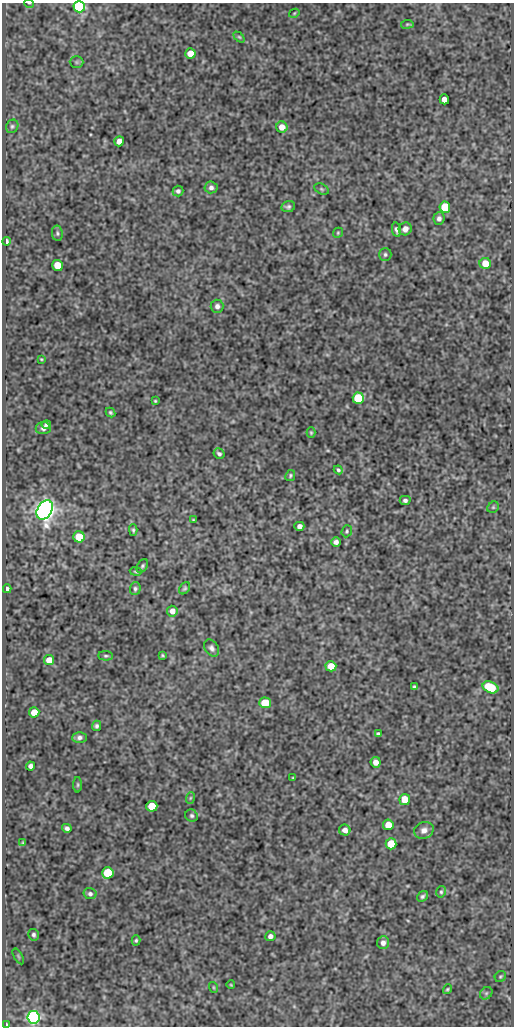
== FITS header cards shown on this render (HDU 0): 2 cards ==
NAXIS1  =                  512
NAXIS2  =                 1024

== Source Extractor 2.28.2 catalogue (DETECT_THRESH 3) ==
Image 512 x 1024 px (HDU 0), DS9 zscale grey, 1 PNG px = 1 image px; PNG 516 x 1028 px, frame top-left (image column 1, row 1024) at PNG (2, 3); each listed source drawn as its Kron ellipse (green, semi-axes under 4 px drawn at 4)
Background 87.2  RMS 0.52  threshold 1.55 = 3 sigma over >= 5 px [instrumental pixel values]
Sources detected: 93; all 93 listed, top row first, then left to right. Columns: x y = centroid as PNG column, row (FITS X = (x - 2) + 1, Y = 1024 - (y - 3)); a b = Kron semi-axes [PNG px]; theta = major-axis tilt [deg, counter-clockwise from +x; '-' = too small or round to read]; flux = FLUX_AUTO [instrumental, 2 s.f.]
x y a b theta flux
29 3 5 3 - 26
79 7 6 5 - 4800
294 13 5 4 - 35
407 24 6 4 7 46
239 37 6 4 -44 46
190 53 5 5 - 500
76 62 7 6 - 59
444 99 5 4 - 260
12 126 7 6 - 74
282 127 6 5 - 370
119 141 5 4 - 230
211 187 6 6 - 120
321 189 7 5 -27 57
178 191 5 5 - 95
288 207 7 5 12 83
445 207 6 5 - 1200
439 219 6 5 - 110
405 229 7 6 - 210
396 230 7 4 -78 110
57 233 8 5 -80 72
338 233 5 4 - 45
6 241 4 3 - 120
385 254 6 6 - 73
485 263 6 5 - 540
57 265 5 5 - 660
217 306 6 6 - 130
41 359 3 3 - 31
358 398 6 5 - 2200
155 401 3 2 - 33
110 412 5 4 - 57
46 425 5 4 - 73
43 428 7 6 - 110
311 433 5 4 - 41
219 454 6 5 - 81
338 470 4 3 - 63
290 476 6 4 62 54
405 500 5 4 - 86
493 507 6 5 - 57
45 510 10 7 57 34000
193 520 3 2 - 29
299 526 5 4 - 140
133 530 6 3 -89 58
347 531 6 5 - 53
79 537 5 5 - 830
336 542 5 4 - 130
142 566 7 5 58 68
136 571 6 3 -10 36
185 588 7 4 50 57
7 589 4 4 - 96
135 589 6 5 - 71
172 611 5 5 - 210
212 648 9 6 -56 120
162 655 3 3 - 38
106 656 7 4 -2 62
49 660 5 5 - 370
331 666 5 5 - 640
414 687 4 3 - 53
490 687 8 5 -23 1500
265 703 5 5 - 1100
34 712 5 5 - 550
97 726 5 4 - 71
378 734 4 3 - 69
79 737 7 5 2 100
376 762 5 5 - 240
31 766 4 4 - 130
293 778 3 2 - 28
78 785 8 4 -90 44
190 798 6 3 71 42
405 799 5 5 - 700
152 806 5 5 - 980
191 816 6 6 - 73
388 825 5 5 - 630
67 828 5 4 - 110
345 830 6 5 - 180
424 830 10 8 20 200
23 843 4 3 - 43
391 844 5 5 - 1100
108 873 6 5 - 1400
441 892 6 4 76 57
90 894 6 5 - 99
422 896 6 4 36 74
34 935 6 5 - 74
270 936 5 5 - 140
136 940 5 4 - 47
383 943 6 6 - 160
18 956 9 3 -60 50
500 977 6 5 - 50
231 985 4 2 - 27
213 987 5 3 - 32
447 989 5 4 - 49
486 993 7 5 44 76
33 1017 6 6 - 11000
6 1025 3 3 - 92
At the frame edge (FLAGS 8, measured only in part): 3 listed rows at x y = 29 3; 79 7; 6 1025